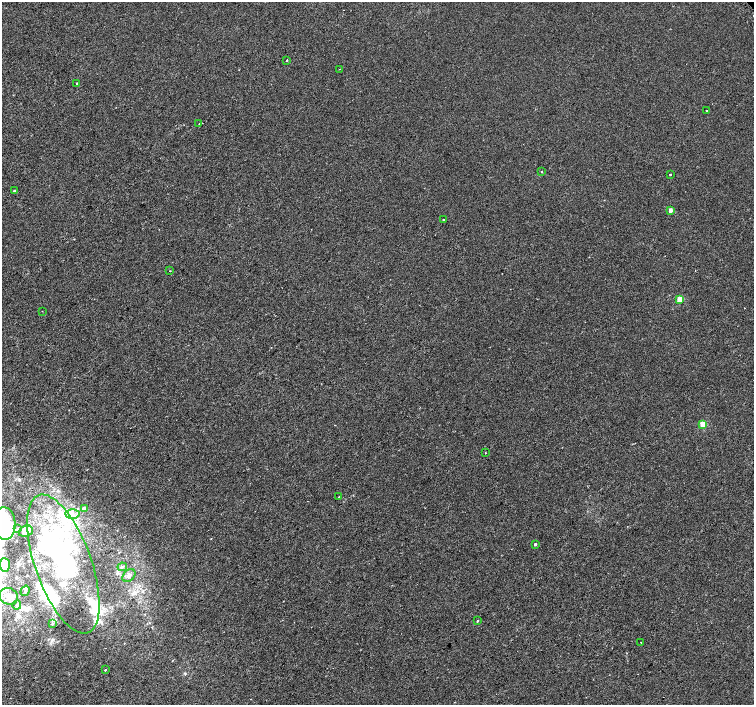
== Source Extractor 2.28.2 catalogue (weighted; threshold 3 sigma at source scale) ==
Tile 7 of 4 x 4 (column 3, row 2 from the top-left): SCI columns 3037-4539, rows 3046-4451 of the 6063 x 6024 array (HDU 1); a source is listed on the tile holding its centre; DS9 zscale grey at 2 x 2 block average (1 PNG px = mean of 2 x 2 image px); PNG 756 x 707 px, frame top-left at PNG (2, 2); each listed source drawn as its Kron ellipse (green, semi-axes under 4 px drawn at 4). Shown black and unused: <1% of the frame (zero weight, under 2 of 3 exposures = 2% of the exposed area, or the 3 px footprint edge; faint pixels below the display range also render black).
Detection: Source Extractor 2.28.2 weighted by HDU 2 'WHT'; one run over the whole footprint, this tile lists its part. Background -9.48e-05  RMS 0.003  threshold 0.0133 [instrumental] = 3 sigma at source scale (4.5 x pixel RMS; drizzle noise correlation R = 1.50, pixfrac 1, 0.0396/0.0396 arcsec/px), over >= 5 px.
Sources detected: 50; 5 inside a brighter object's white glare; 3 cosmic-ray / hot-pixel residue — neither listed nor drawn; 9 inside a brighter listed object's ellipse — not listed separately; the other 33 listed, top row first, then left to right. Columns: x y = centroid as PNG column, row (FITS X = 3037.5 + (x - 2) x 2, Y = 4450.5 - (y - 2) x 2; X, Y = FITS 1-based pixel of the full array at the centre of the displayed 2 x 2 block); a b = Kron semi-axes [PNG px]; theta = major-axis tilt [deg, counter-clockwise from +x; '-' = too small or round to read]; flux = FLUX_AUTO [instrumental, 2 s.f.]
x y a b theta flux
287 60 2 2 - 0.86
340 69 2 2 - 0.71
77 83 2 2 - 3
707 110 2 2 - 0.93
199 124 2 2 - 0.29
541 172 2 2 - 1.3
670 174 2 2 - 0.63
14 191 2 2 - 0.97
671 210 2 2 - 5.6
443 220 2 2 - 0.69
170 271 2 2 - 0.25
680 299 3 2 - 15
42 311 2 2 - 0.76
703 424 3 3 - 18
485 453 2 2 - 0.28
339 497 2 2 - 0.28
84 509 2 2 - 6.4
72 514 7 4 -3 3.1
4 524 16 11 -87 88
18 529 3 3 - 1.2
26 531 7 5 22 9.7
535 544 2 2 - 1.5
63 564 73 28 -70 120
5 565 7 5 -87 14
122 567 5 3 - 0.88
129 575 7 5 41 2.3
25 591 5 2 - 0.79
9 596 9 8 - 6.4
17 605 4 3 - 1.3
477 621 3 2 - 0.57
52 624 3 3 - 0.62
641 642 2 2 - 0.26
105 670 2 2 - 4.5
Isophote crosses this tile's border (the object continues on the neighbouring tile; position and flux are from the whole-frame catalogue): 2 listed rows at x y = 4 524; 5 565
Diffuse or blended objects may show on this block-average render without a row.